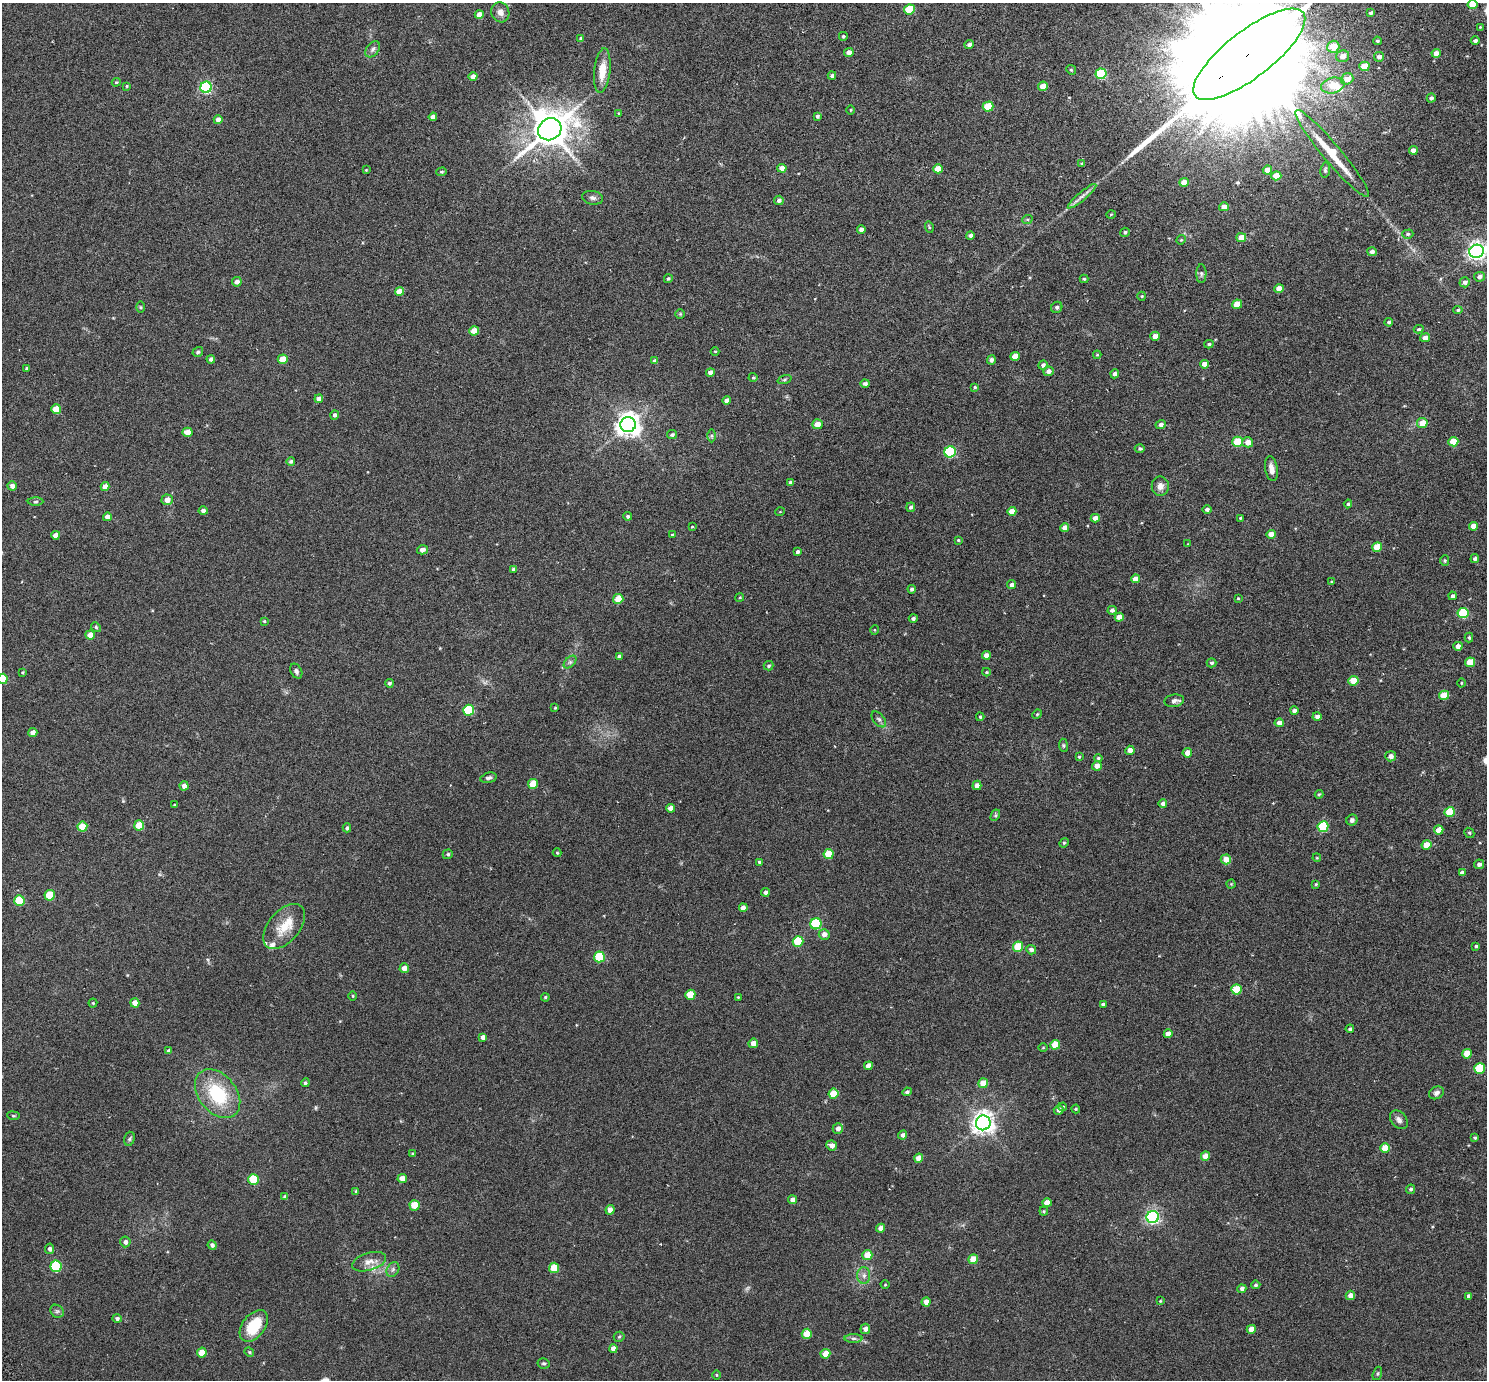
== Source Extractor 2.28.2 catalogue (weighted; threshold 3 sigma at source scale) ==
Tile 10 of 4 x 4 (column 2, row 3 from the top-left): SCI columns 1552-3036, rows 1589-2966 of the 6069 x 6069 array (HDU 1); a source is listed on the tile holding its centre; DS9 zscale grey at full resolution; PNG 1489 x 1382 px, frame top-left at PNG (2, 3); each listed source drawn as its Kron ellipse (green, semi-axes under 4 px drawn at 4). Shown black and unused: <1% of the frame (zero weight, under 3 of 6 exposures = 3% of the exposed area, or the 3 px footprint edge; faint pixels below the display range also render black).
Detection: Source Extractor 2.28.2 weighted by HDU 2 'WHT'; one run over the whole footprint, this tile lists its part. Background 0.0263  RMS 0.0071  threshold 0.029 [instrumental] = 3 sigma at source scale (4.09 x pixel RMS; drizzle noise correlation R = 1.36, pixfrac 0.8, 0.05/0.05 arcsec/px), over >= 5 px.
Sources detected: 331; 1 too faint to see at this stretch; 1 inside a brighter object's white glare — neither listed nor drawn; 5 inside a brighter listed object's ellipse — not listed separately; the other 324 listed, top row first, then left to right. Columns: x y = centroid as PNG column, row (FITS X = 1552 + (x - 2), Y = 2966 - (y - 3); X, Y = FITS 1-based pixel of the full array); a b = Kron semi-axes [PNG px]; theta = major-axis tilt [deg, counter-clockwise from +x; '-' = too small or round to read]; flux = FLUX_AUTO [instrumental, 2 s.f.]
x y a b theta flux
1472 5 5 4 - 8.6
909 9 5 5 - 21
500 12 10 9 - 3.4
1371 13 4 3 - 1
479 15 4 4 - 5.2
1480 27 3 3 - 0.46
843 36 4 4 - 0.73
580 38 4 3 - 0.5
1377 41 4 3 - 0.79
1475 41 4 4 - 1.4
969 44 4 4 - 1.7
1333 47 6 6 - 10
373 49 9 6 51 1.8
849 52 5 4 - 3.1
1436 53 4 4 - 4.3
1249 54 68 23 38 64000
1343 56 6 6 - 4.5
1379 57 5 4 - 2
1364 66 5 4 - 11
602 70 22 8 84 10
1071 70 5 4 - 0.68
1101 74 5 5 - 35
473 76 4 4 - 4
832 76 4 4 - 1.2
1347 79 6 5 - 4.9
116 82 4 4 - 0.62
1333 85 12 7 13 11
127 86 4 3 - 0.56
1043 86 5 4 - 6
206 87 6 5 - 81
1431 98 4 4 - 1.6
988 106 5 5 - 17
850 110 4 3 - 0.54
619 113 3 3 - 0.56
817 116 4 4 - 1.1
433 117 4 4 - 3.5
218 120 4 4 - 3.8
550 129 12 10 33 1600
1413 150 4 4 - 3
1332 153 56 9 -50 22
1082 164 4 4 - 0.76
782 168 4 4 - 4.9
938 169 5 4 - 9
366 170 3 3 - 0.4
1267 170 4 4 - 6.4
1325 170 7 5 82 1
442 172 5 4 - 0.85
1276 176 5 4 - 8
1184 182 4 4 - 5.4
1082 196 18 4 40 3
593 198 10 6 -11 2
779 200 5 4 - 1.6
1224 207 5 4 - 4.5
1111 214 5 3 - 0.5
1027 220 5 3 - 0.71
929 227 6 3 -73 0.67
861 229 4 4 - 2.6
1125 232 5 4 - 1.1
1408 234 6 4 16 0.95
970 235 4 4 - 1.9
1241 238 5 4 - 5.7
1181 240 5 4 - 0.62
1477 251 7 6 - 240
1372 252 5 4 - 2.1
1201 274 9 5 90 1.4
1479 277 5 5 - 2
668 279 4 3 - 0.82
1084 279 4 4 - 0.68
237 282 5 4 - 2.7
1465 282 5 5 - 2.2
1279 289 4 4 - 5.9
399 291 4 4 - 6.2
1142 296 4 4 - 0.68
1237 304 5 4 - 9.1
140 307 6 4 -89 0.66
1057 307 6 5 - 1.1
1458 310 4 4 - 0.74
680 314 5 5 - 0.65
1389 322 4 4 - 1.2
1419 329 5 3 - 0.83
474 331 4 4 - 7.6
1155 336 5 4 - 3.8
1425 338 5 4 - 3.2
1209 344 4 3 - 0.87
715 351 4 3 - 0.45
198 352 5 4 - 0.96
1097 355 4 4 - 0.47
1015 356 5 4 - 5.4
211 359 4 4 - 1.9
283 359 5 4 - 9
991 360 4 4 - 1.7
655 361 4 4 - 2.2
1205 364 4 4 - 4.5
1043 365 5 4 - 1.6
27 368 3 3 - 1
1048 371 5 4 - 2.7
710 372 4 4 - 2.7
1115 374 4 4 - 1.6
753 377 4 4 - 0.68
785 380 7 3 19 0.77
865 384 4 3 - 1.6
975 387 4 4 - 0.7
319 399 4 4 - 3.1
727 400 4 4 - 3
56 409 5 5 - 9.3
334 415 5 4 - 1.4
1422 423 5 5 - 7.1
817 424 5 5 - 5.3
1161 424 5 4 - 2.1
628 425 7 7 - 490
187 432 5 4 - 5.5
672 435 5 4 - 1.2
712 436 6 4 -90 0.93
1238 442 5 5 - 18
1248 442 5 5 - 4.4
1453 442 5 4 - 14
1140 448 5 4 - 1
950 452 6 5 - 58
291 461 4 4 - 1.2
1271 469 12 6 -80 3.9
791 482 4 3 - 1.9
12 486 4 4 - 2.7
1160 486 9 8 - 3.4
105 487 4 4 - 3.7
167 500 5 5 - 4
35 502 8 4 1 0.83
1348 504 4 4 - 0.99
911 507 5 4 - 1.2
1207 509 4 4 - 1.4
203 511 4 4 - 1.8
1012 511 4 4 - 5.5
780 512 4 3 - 0.4
628 516 4 4 - 1.1
107 517 4 4 - 2.8
1095 518 4 4 - 2.7
1240 518 3 3 - 0.69
1473 526 4 4 - 4.9
692 527 3 3 - 0.56
1065 528 4 4 - 4.7
1271 534 4 4 - 4.3
56 535 4 4 - 4.3
672 535 4 3 - 0.74
958 540 4 4 - 0.61
1188 544 3 3 - 0.43
1377 547 5 4 - 14
422 550 5 4 - 2.9
797 552 4 3 - 1.5
1475 559 4 4 - 1.3
1445 560 5 4 - 0.82
514 569 4 3 - 1.3
1135 579 4 4 - 4.3
1331 582 4 3 - 0.55
1012 585 4 4 - 1.8
912 589 4 4 - 1.3
1453 596 4 4 - 1.5
740 597 4 3 - 0.55
1238 598 3 2 - 0.47
618 599 5 5 - 14
1112 610 5 4 - 1.6
1463 613 5 5 - 30
1119 617 4 4 - 4.1
913 618 4 4 - 1.3
264 621 4 4 - 0.58
96 627 5 4 - 0.73
874 630 5 3 - 0.48
90 635 4 4 - 5.2
1469 638 5 4 - 0.85
1458 646 4 4 - 3.3
986 655 4 4 - 3.2
619 656 4 3 - 1.5
570 662 7 4 45 1.4
1470 662 5 4 - 9.9
1211 663 5 4 - 1.2
769 666 5 4 - 0.87
296 671 8 5 -60 1.6
22 672 4 4 - 0.62
986 672 4 4 - 0.6
3 679 5 5 - 14
1353 681 5 4 - 12
389 683 4 4 - 1.2
1461 683 4 3 - 0.49
1444 695 5 4 - 11
1174 701 10 6 8 1.9
555 708 4 3 - 0.58
469 710 5 5 - 30
1294 711 4 4 - 1.9
1037 714 5 4 - 0.64
1317 716 4 4 - 2.1
980 717 4 4 - 0.75
879 719 9 5 -51 1.6
1279 723 4 4 - 2.6
33 733 4 4 - 3.5
1063 745 7 4 -83 0.86
1130 750 4 4 - 3.7
1187 753 5 4 - 4.2
1391 756 5 5 - 3.1
1079 757 3 3 - 0.52
1098 758 4 4 - 0.7
1097 766 5 4 - 3.7
489 778 8 5 12 1.4
533 784 5 5 - 11
977 785 5 4 - 3.2
184 786 5 4 - 3
1319 794 4 3 - 0.65
1163 804 4 4 - 2
174 805 4 3 - 0.53
670 808 4 4 - 3.4
1450 812 5 4 - 14
995 815 6 4 62 0.79
1352 820 6 5 - 1.5
139 825 5 5 - 13
82 827 5 5 - 9.8
1323 827 5 5 - 31
347 828 4 4 - 0.92
1439 830 5 4 - 5.1
1469 833 5 4 - 0.75
1064 843 5 4 - 0.74
1427 845 5 4 - 8.3
557 853 4 4 - 0.59
448 854 5 4 - 1
829 854 5 5 - 13
1317 858 4 3 - 0.47
1226 859 5 5 - 5.8
760 862 4 3 - 1.4
1479 864 5 4 - 1.9
1462 873 4 4 - 1.9
1231 884 4 4 - 0.5
1316 884 3 3 - 0.65
765 892 4 4 - 1.8
50 895 5 5 - 16
19 901 5 5 - 23
743 908 4 4 - 3
816 924 5 5 - 36
284 926 26 15 49 13
824 934 5 5 - 3.1
798 941 5 5 - 23
1476 946 4 3 - 0.82
1018 947 5 5 - 18
1031 950 5 4 - 2
599 957 5 5 - 26
404 968 5 4 - 3.5
1236 989 5 5 - 16
690 995 5 5 - 10
353 996 5 3 - 0.57
545 997 4 4 - 0.63
738 997 2 2 - 0.43
93 1003 4 4 - 0.68
135 1003 4 4 - 4.7
1103 1004 4 3 - 1.3
1350 1029 4 4 - 1.2
1168 1034 4 4 - 4.3
483 1037 4 4 - 2.7
753 1043 5 4 - 3.8
1055 1045 5 5 - 10
1043 1047 5 3 - 0.52
169 1051 4 4 - 1.7
1467 1054 5 4 - 9.4
868 1066 4 4 - 4.2
1480 1068 5 5 - 25
305 1083 4 4 - 0.99
983 1083 5 4 - 8
907 1092 5 4 - 1.3
1436 1093 8 6 27 1.9
218 1094 27 19 -51 32
833 1094 5 5 - 13
1063 1107 4 3 - 0.76
1076 1109 4 4 - 0.56
1059 1110 5 4 - 2.5
13 1116 6 4 -7 0.75
1399 1120 10 7 -49 2.4
983 1123 7 7 - 410
838 1128 5 5 - 2.6
903 1135 5 4 - 1.7
1475 1138 4 3 - 0.83
129 1139 7 5 73 1
832 1145 5 5 - 2.9
1385 1148 5 4 - 11
413 1154 3 3 - 0.87
1205 1156 5 4 - 6.1
919 1158 4 4 - 5.5
253 1179 5 5 - 21
402 1179 4 4 - 5
1411 1189 4 4 - 1.3
356 1191 4 3 - 0.89
285 1197 4 4 - 1.9
792 1200 4 4 - 3.1
1047 1203 4 4 - 5.3
415 1205 5 5 - 12
610 1210 5 4 - 3.1
1044 1211 4 4 - 0.66
1153 1217 6 6 - 140
881 1228 4 4 - 3.9
125 1242 5 5 - 1.9
212 1245 5 4 - 1.5
50 1249 5 4 - 1.4
867 1255 5 5 - 8.4
973 1259 5 4 - 9.3
369 1262 17 9 16 4.9
56 1266 6 5 - 42
554 1268 5 5 - 13
393 1269 7 6 - 1.6
864 1276 8 6 -90 2.2
885 1285 4 3 - 0.49
1256 1285 5 4 - 1.1
1242 1289 4 4 - 2
1350 1295 5 4 - 3.6
1468 1296 4 3 - 1.4
1160 1301 4 3 - 0.48
926 1302 4 4 - 3.3
57 1311 7 6 - 1.3
117 1319 4 4 - 1.4
254 1326 18 11 53 19
865 1329 5 5 - 2.3
1251 1329 4 4 - 5.1
807 1334 5 5 - 12
619 1337 5 5 - 0.78
854 1338 9 4 0 1.3
613 1348 4 4 - 3.7
249 1352 5 4 - 0.71
202 1353 5 5 - 7.2
825 1354 5 4 - 6.3
544 1363 6 5 - 0.95
1377 1373 7 4 71 0.87
716 1375 5 3 - 0.56
Overlapping masked pixels (flux is a lower limit): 1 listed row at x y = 1249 54
Isophote crosses this tile's border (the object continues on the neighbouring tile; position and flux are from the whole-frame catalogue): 4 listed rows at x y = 1472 5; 1249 54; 1477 251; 3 679